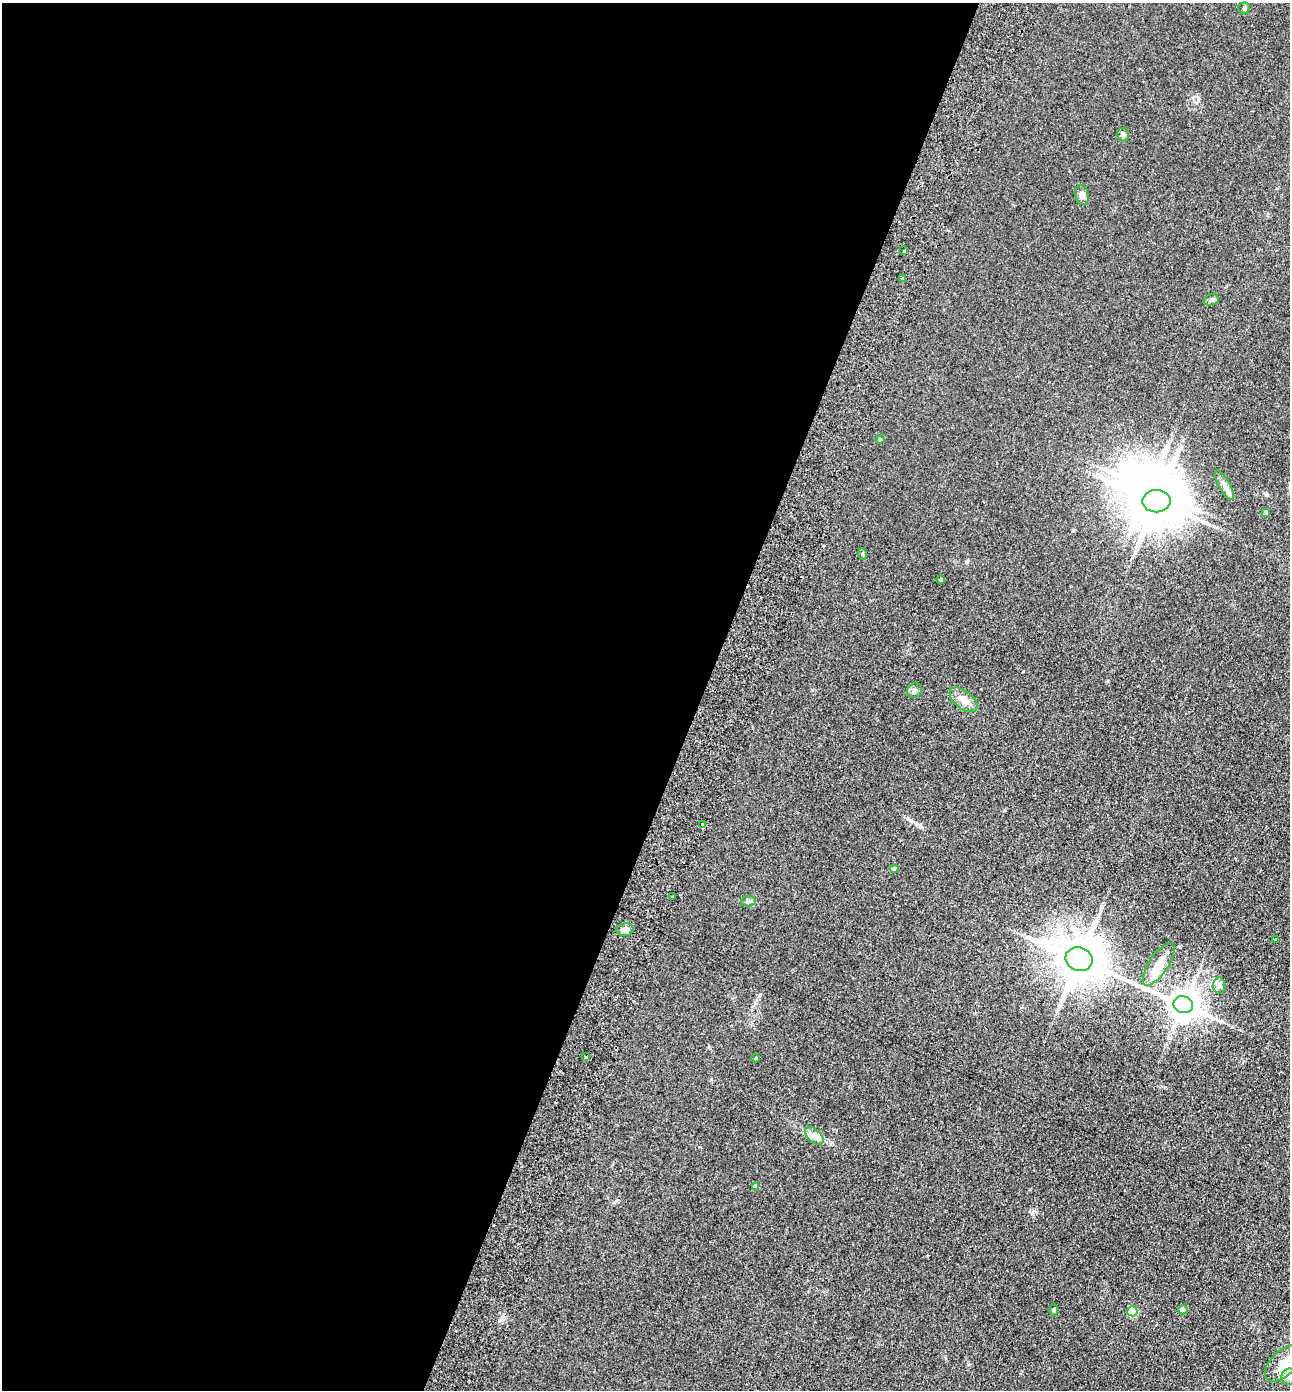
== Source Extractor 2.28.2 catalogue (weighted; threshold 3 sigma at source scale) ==
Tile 5 of 4 x 4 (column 1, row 2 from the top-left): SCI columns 195-1482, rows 2802-4189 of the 5672 x 5603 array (HDU 1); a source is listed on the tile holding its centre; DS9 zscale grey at full resolution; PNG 1292 x 1392 px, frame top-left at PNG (2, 3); each listed source drawn as its Kron ellipse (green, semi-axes under 4 px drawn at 4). Shown black and unused: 54% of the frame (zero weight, under 2 of 3 exposures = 3% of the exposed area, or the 3 px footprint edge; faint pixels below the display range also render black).
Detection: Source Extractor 2.28.2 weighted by HDU 2 'WHT'; one run over the whole footprint, this tile lists its part. Background 0.105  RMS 0.01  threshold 0.0471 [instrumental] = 3 sigma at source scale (4.5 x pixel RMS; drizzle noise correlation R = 1.50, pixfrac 1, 0.05/0.05 arcsec/px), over >= 5 px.
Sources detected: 40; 1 inside a brighter object's white glare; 2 cosmic-ray / hot-pixel residue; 1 long thin detection or spike segment (spike, bleed or trail) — neither listed nor drawn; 3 inside a brighter listed object's ellipse — not listed separately; the other 33 listed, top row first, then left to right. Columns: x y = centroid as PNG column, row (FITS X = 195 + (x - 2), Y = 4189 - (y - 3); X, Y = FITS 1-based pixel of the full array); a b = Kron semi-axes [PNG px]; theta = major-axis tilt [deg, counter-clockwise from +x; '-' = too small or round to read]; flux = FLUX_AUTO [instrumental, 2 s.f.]
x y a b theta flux
1244 8 6 5 - 1.9
1123 135 7 6 - 3.4
1082 195 10 7 -74 4.2
904 251 3 3 - 1.6
902 279 3 3 - 2.9
1211 300 7 5 16 2.3
880 439 4 4 - 1.1
1224 485 16 5 -60 5
1156 501 14 11 1 4400
1266 512 4 3 - 3.5
862 554 6 4 -87 1.3
941 579 4 3 - 1.2
914 691 8 6 43 2.8
964 700 16 9 -38 9.1
703 825 4 3 - 14
894 869 4 4 - 3.9
672 897 3 3 - 2.8
748 901 7 5 7 2
625 930 8 6 4 4.7
1275 940 4 3 - 1.2
1079 959 14 11 -20 3900
1159 964 25 9 56 14
1219 985 8 6 88 3.3
1183 1005 10 8 -20 1800
586 1057 3 3 - 1.1
756 1058 4 3 - 1.5
814 1136 11 6 -44 5.4
756 1186 4 4 - 4.3
1054 1310 6 4 90 1.2
1183 1310 4 4 - 13
1132 1311 5 5 - 46
1283 1364 22 12 45 17
1289 1377 8 8 - 5.1
Isophote crosses this tile's border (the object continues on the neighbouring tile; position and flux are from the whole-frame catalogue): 1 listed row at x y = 1289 1377
Unlisted compact peaks at least as high as the median listed source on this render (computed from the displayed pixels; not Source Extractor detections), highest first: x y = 967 561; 616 1201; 1267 494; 1023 671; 711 1079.